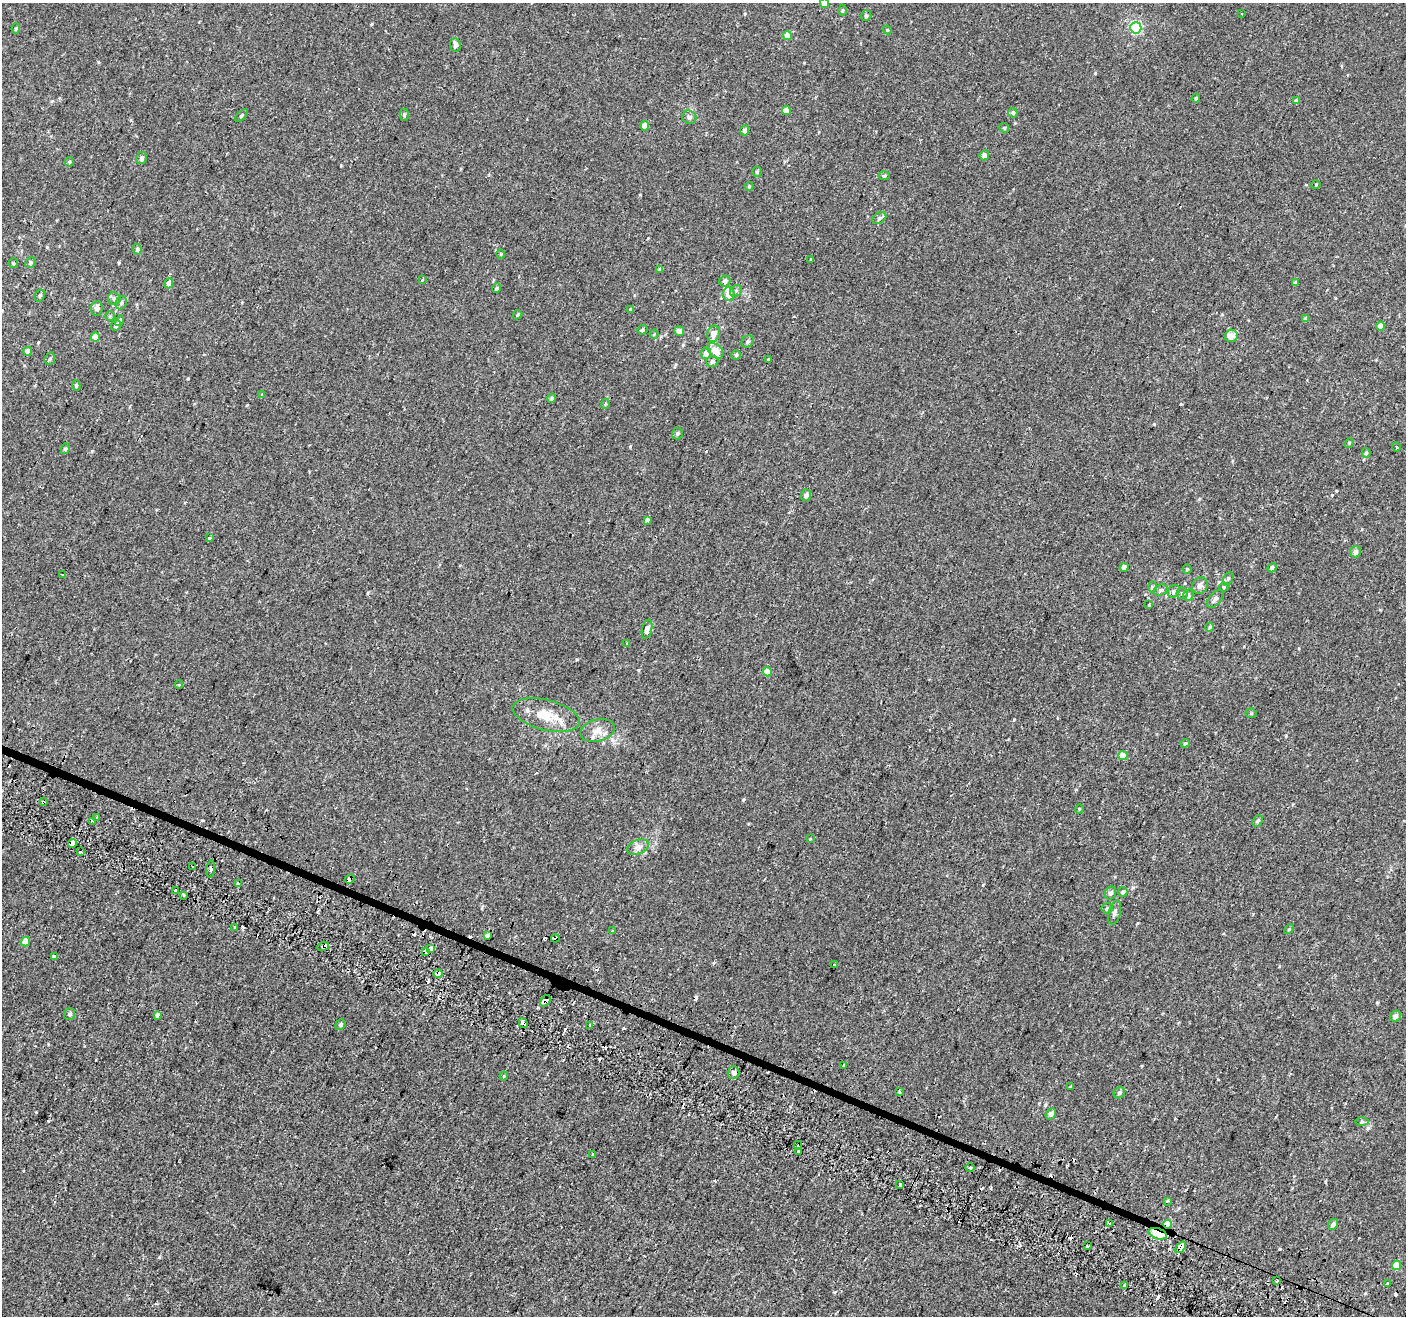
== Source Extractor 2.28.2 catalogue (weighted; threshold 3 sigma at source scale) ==
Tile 6 of 4 x 4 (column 2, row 2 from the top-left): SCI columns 1450-2853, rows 2958-4271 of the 5715 x 5843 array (HDU 1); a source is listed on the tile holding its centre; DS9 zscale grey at full resolution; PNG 1408 x 1318 px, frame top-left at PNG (2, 3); each listed source drawn as its Kron ellipse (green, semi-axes under 4 px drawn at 4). Shown black and unused: <1% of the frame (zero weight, under 2 of 3 exposures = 3% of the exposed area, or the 3 px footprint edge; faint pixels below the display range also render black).
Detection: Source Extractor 2.28.2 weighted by HDU 2 'WHT'; one run over the whole footprint, this tile lists its part. Background 1.28e-04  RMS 0.0031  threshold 0.0139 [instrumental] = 3 sigma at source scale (4.5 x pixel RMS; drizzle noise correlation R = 1.50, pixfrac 1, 0.0396/0.0396 arcsec/px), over >= 5 px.
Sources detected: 194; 28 cosmic-ray / hot-pixel residue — neither listed nor drawn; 2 inside a brighter listed object's ellipse — not listed separately; the other 164 listed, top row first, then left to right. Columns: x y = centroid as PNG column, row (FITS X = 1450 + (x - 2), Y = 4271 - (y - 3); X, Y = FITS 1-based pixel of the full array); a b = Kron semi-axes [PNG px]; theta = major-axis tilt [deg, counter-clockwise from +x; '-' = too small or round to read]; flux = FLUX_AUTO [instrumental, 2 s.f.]
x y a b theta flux
824 3 5 4 - 2.4
842 10 5 3 - 0.32
1242 14 3 2 - 0.36
866 16 5 5 - 0.66
1136 28 5 5 - 30
16 29 5 4 - 0.41
887 30 4 4 - 0.29
787 35 5 4 - 2.6
455 45 7 5 -83 0.94
1196 98 4 4 - 0.41
1296 101 4 3 - 0.96
786 110 4 4 - 3.2
1013 113 5 4 - 0.67
241 115 8 4 42 0.42
404 115 6 4 90 0.47
689 117 7 6 - 0.74
645 126 4 4 - 2.4
1004 128 5 4 - 0.37
745 130 5 4 - 0.78
984 155 5 4 - 1.6
142 158 6 5 - 0.86
69 162 5 4 - 0.33
757 172 5 4 - 0.46
884 175 6 3 -1 0.41
1316 185 4 4 - 0.3
749 186 4 4 - 0.32
879 218 7 5 34 0.72
137 249 5 4 - 0.55
501 254 4 4 - 0.29
811 259 4 3 - 0.25
30 262 5 4 - 0.44
13 263 5 4 - 0.37
660 269 4 3 - 0.42
422 280 4 3 - 1.3
725 281 5 5 - 0.88
1295 282 4 4 - 0.47
169 283 5 4 - 1.6
497 288 5 4 - 0.53
736 291 6 5 - 0.57
729 294 7 6 - 2.7
40 295 6 5 - 0.62
114 299 6 6 - 1.1
121 303 7 5 64 0.61
97 308 7 5 83 1.3
630 309 3 3 - 1.9
518 315 5 4 - 0.38
110 316 5 5 - 0.37
1306 319 4 4 - 1.1
119 321 5 4 - 0.9
116 325 6 4 47 0.72
1381 326 4 4 - 2.8
642 330 5 4 - 0.55
679 331 5 4 - 1.8
654 334 4 4 - 0.24
714 334 8 6 74 1.7
1231 336 6 6 - 2.5
95 337 4 4 - 3.1
747 342 7 5 46 0.71
28 351 4 4 - 1.9
715 351 9 6 -44 3.5
706 353 5 5 - 1.7
736 355 5 5 - 0.42
50 359 6 5 - 0.52
769 360 4 3 - 1.2
712 361 6 5 - 0.8
76 386 5 4 - 0.43
262 394 4 3 - 0.37
552 398 5 4 - 0.58
605 404 5 3 - 0.29
677 433 6 5 - 0.52
1349 443 5 4 - 0.31
1396 447 5 3 - 0.24
65 449 5 4 - 0.59
1366 453 5 4 - 0.45
806 495 6 5 - 1.1
647 520 4 3 - 1.7
210 538 3 3 - 1.1
1355 552 6 5 - 1.4
1124 567 4 4 - 1.1
1272 568 5 4 - 1.2
1187 569 4 4 - 0.45
62 575 3 2 - 0.39
1228 578 7 4 63 0.54
1200 585 9 7 62 1.4
1152 587 6 4 89 0.4
1224 587 5 4 - 0.45
1160 590 7 5 28 0.6
1174 591 7 5 48 0.64
1182 593 6 6 - 0.54
1188 595 6 5 - 0.87
1215 599 11 6 50 1.2
1149 605 4 3 - 0.32
1210 627 4 4 - 0.32
647 629 10 5 76 1.5
627 644 3 3 - 3.2
767 672 4 4 - 3.1
179 685 4 4 - 0.33
1251 713 5 5 - 0.4
546 715 34 15 -14 7.2
598 730 18 11 14 2.8
1185 743 4 4 - 0.34
1123 756 4 4 - 3.3
43 802 3 3 - 1
1079 809 4 3 - 0.21
96 818 3 3 - 0.76
93 821 4 3 - 1.6
1258 821 6 4 50 0.53
810 839 4 4 - 0.25
72 843 4 4 - 4
638 847 11 7 21 1.4
80 852 3 3 - 1.1
193 867 3 3 - 0.81
211 869 9 4 83 0.83
350 879 5 3 - 11
238 883 3 3 - 2.2
175 891 3 3 - 2.1
1123 892 5 4 - 0.99
1110 893 7 5 63 0.83
183 895 4 3 - 0.39
1107 908 5 5 - 0.47
1115 912 12 6 75 1
235 928 3 2 - 0.37
1289 929 6 3 45 0.32
612 930 3 3 - 0.95
487 936 4 4 - 0.78
555 938 4 3 - 1
25 942 5 4 - 3.2
323 946 6 3 18 5.9
430 949 4 3 - 8.8
426 951 4 3 - 4.5
54 956 4 3 - 2.2
835 965 4 3 - 2.1
438 974 4 4 - 3.3
545 1001 6 3 53 9.9
69 1014 6 5 - 0.63
157 1015 4 3 - 1.5
1396 1016 6 5 - 1.2
523 1023 5 3 - 2.3
340 1025 5 5 - 0.56
590 1025 3 3 - 0.74
844 1065 3 3 - 1.6
733 1073 6 6 - 1.1
504 1076 4 4 - 0.26
1071 1087 3 3 - 0.33
899 1092 3 3 - 0.86
1119 1093 6 5 - 0.66
1051 1114 6 5 - 0.97
1362 1121 6 4 0 0.47
798 1145 4 3 - 3.6
798 1151 3 3 - 0.94
593 1154 3 3 - 1.7
970 1167 4 3 - 0.36
900 1185 3 3 - 3.2
1167 1201 4 4 - 0.4
1109 1224 3 3 - 0.67
1167 1224 4 4 - 3.8
1333 1224 5 5 - 0.93
1158 1234 9 5 -19 8.3
1087 1246 3 3 - 0.47
1181 1247 6 4 49 4.6
1396 1265 5 4 - 3.4
1277 1281 3 3 - 2.4
1388 1284 3 3 - 1.6
1124 1285 3 3 - 1.9
Overlapping masked pixels (flux is a lower limit): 14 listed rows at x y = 43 802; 72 843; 211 869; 350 879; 555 938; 323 946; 430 949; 426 951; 438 974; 545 1001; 523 1023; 1167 1224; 1158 1234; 1181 1247
Isophote crosses this tile's border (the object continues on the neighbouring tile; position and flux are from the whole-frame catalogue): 1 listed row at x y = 824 3